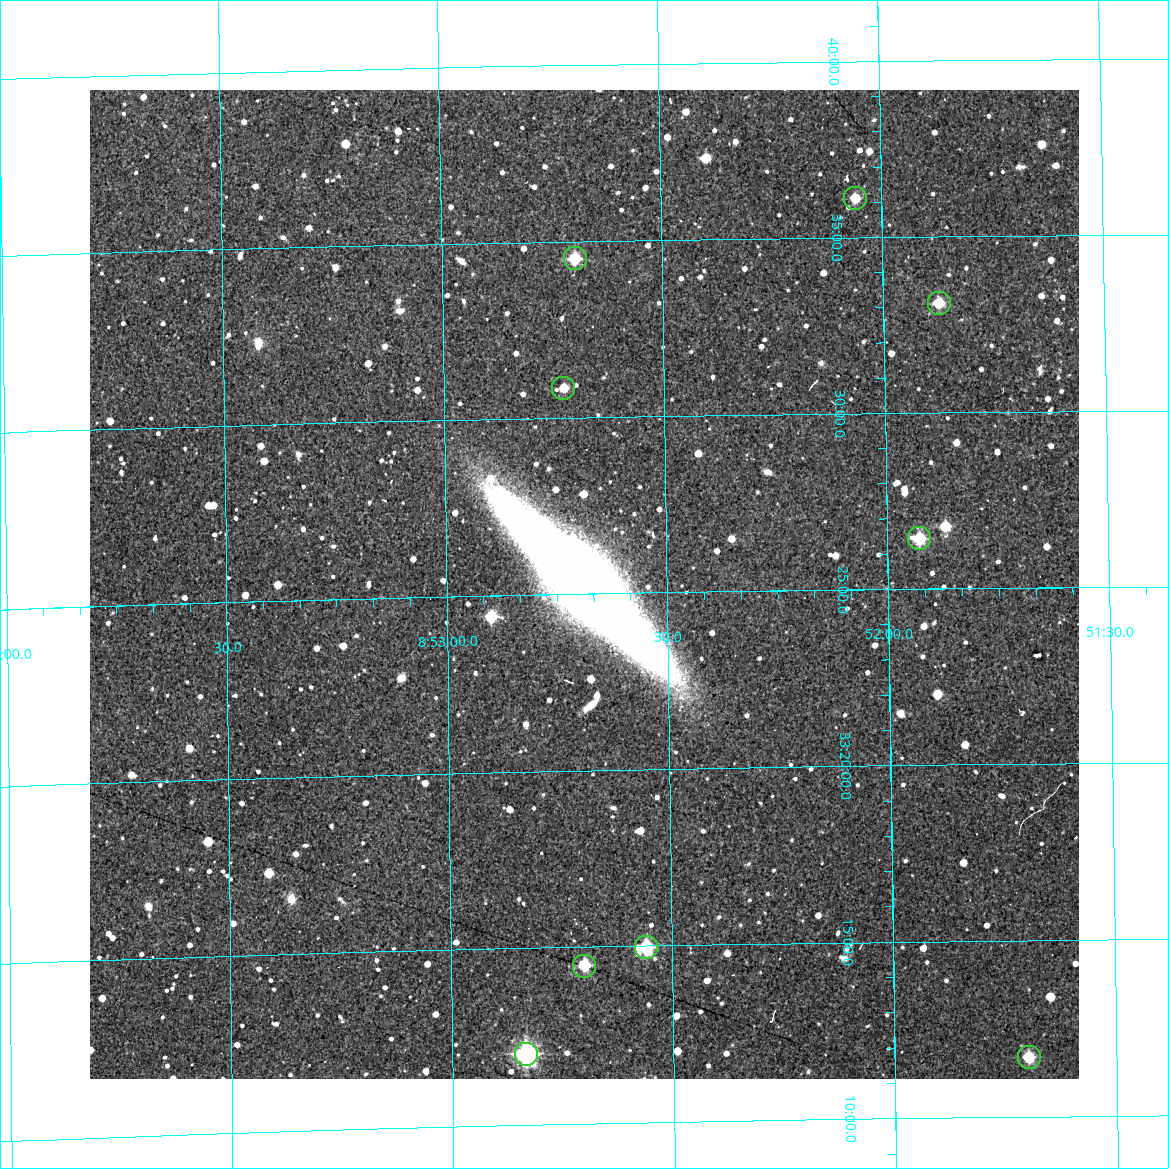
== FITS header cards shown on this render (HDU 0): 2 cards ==
NAXIS1  =                  989 / Axis length
NAXIS2  =                  989 / Axis length

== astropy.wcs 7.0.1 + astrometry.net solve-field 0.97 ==
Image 989 x 989 px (HDU 0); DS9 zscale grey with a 90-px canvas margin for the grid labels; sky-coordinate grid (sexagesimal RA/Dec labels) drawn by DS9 from the SOLVED WCS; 9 Tycho-2 reference stars matched to detected sources circled (green)
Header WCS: RA---TAN/DEC--TAN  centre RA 08:52:41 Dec +33:25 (133.17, +33.42 deg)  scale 1.7 arcsec/px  FOV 28.0' x 28.0'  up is -1 deg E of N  parity normal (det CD < 0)
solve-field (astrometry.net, Tycho-2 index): SOLVED blind (the header's WCS was not the basis of the solution)
Solved WCS: RA---TAN-SIP/DEC--TAN-SIP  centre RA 08:52:41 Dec +33:25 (133.17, +33.42 deg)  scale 1.7 arcsec/px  FOV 28.1' x 28.0'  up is -1 deg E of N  parity normal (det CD < 0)
Header WCS and blind solve agree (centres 2.1 arcsec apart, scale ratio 1.001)
Tycho-2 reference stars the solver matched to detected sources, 9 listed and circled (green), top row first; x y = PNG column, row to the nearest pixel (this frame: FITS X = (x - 90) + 1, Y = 989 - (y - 90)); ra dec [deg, ICRS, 3 dp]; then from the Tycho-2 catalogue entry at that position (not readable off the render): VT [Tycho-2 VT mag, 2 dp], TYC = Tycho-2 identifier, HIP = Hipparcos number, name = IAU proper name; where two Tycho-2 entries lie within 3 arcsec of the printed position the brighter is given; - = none
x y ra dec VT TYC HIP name
855 198 133.015 +33.602 13.23 2488-113-1 - -
575 258 133.174 +33.575 11.83 2488-439-1 - -
939 303 132.969 +33.552 11.98 2488-1165-1 - -
563 388 133.182 +33.514 12.28 2488-73-1 - -
919 538 132.982 +33.441 11.28 2488-1326-1 - -
646 947 133.140 +33.250 10.76 2488-1656-1 - -
584 966 133.175 +33.241 11.20 2488-362-1 - -
526 1054 133.208 +33.200 10.01 2488-875-1 - -
1029 1057 132.925 +33.195 11.46 2488-1003-1 - -